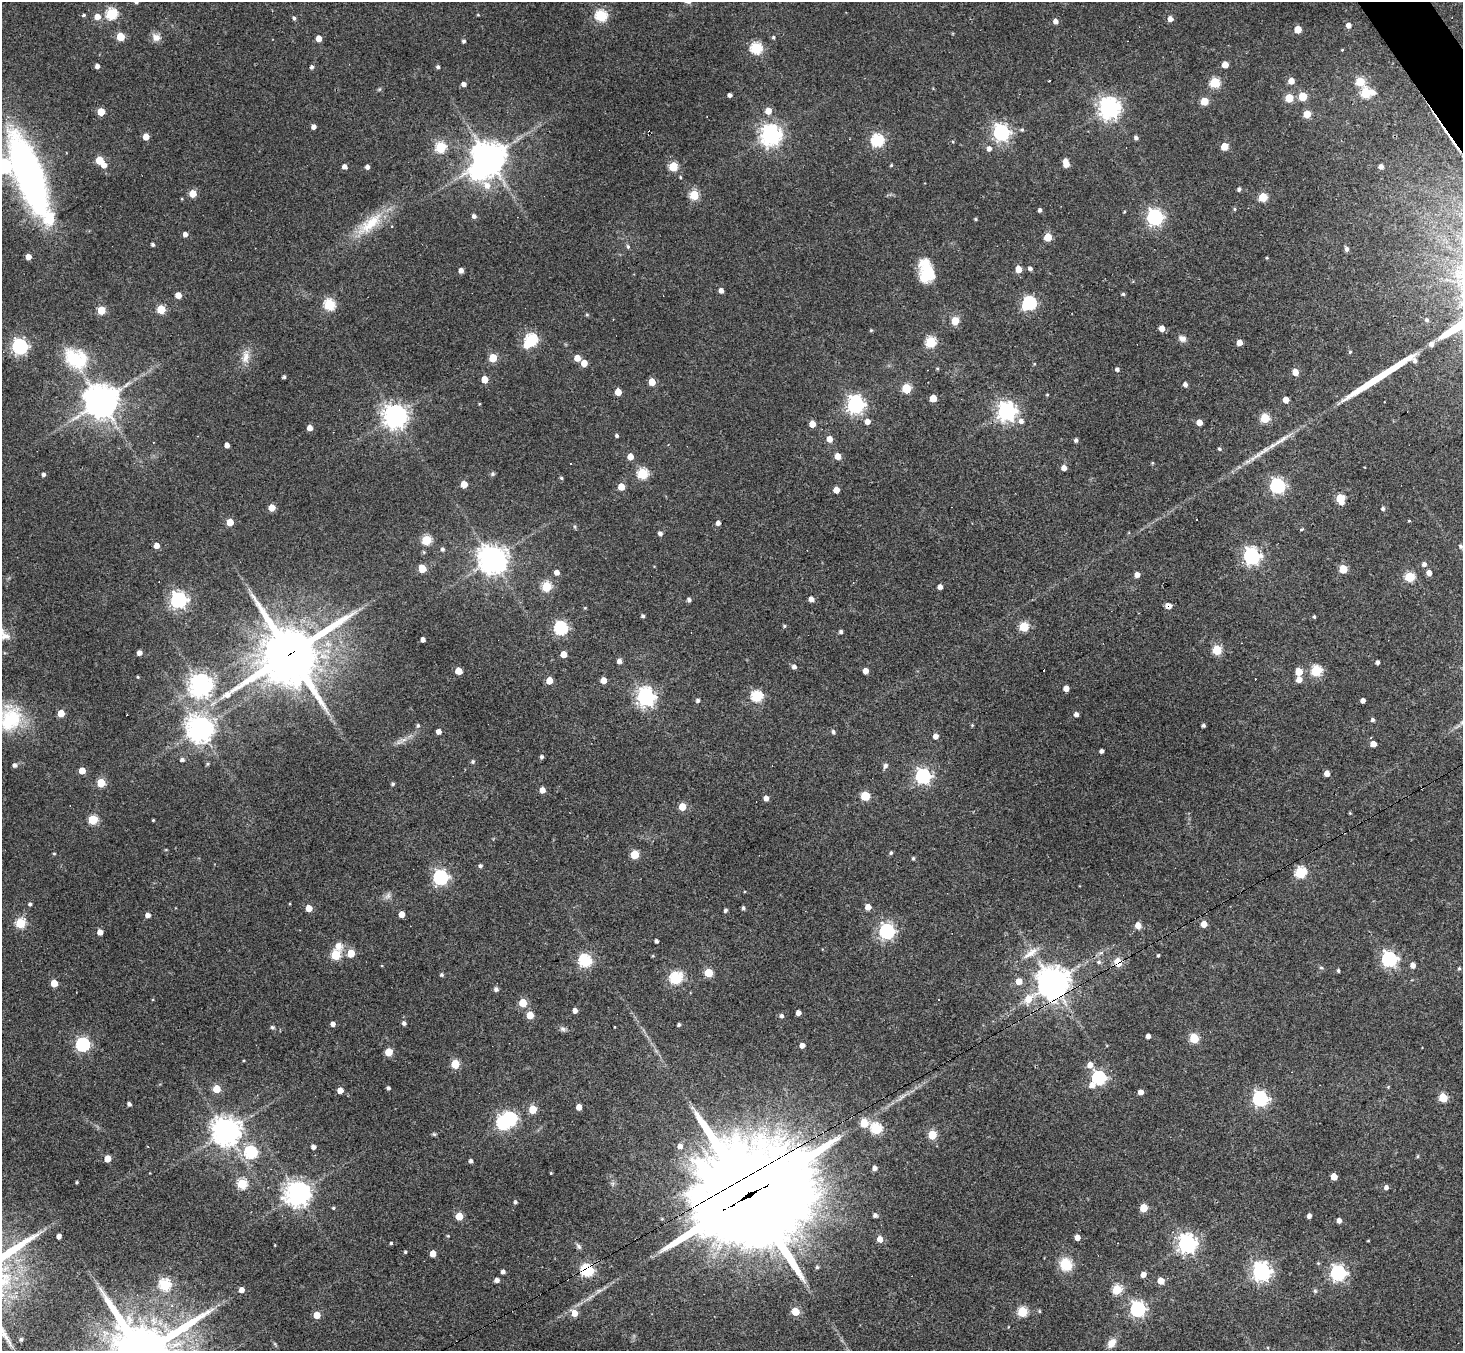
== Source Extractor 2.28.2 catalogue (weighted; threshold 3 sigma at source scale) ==
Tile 10 of 4 x 4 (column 2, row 3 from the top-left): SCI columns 1463-2923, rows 1639-2987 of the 5846 x 5838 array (HDU 1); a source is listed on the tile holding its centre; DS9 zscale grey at full resolution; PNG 1465 x 1353 px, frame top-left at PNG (2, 2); no overlay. Shown black and unused: <1% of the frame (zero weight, under 3 of 4 exposures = <1% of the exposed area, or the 3 px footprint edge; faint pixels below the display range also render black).
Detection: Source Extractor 2.28.2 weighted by HDU 2 'WHT'; one run over the whole footprint, this tile lists its part. Background 0.0765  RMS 0.0058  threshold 0.026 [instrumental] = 3 sigma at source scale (4.5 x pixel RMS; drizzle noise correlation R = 1.50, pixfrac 1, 0.05/0.05 arcsec/px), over >= 5 px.
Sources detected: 397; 1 too faint to see at this stretch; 3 inside a brighter object's white glare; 9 cosmic-ray / hot-pixel residue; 2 long thin detections or spike segments (spike, bleed or trail) — not listed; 3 inside a brighter listed object's ellipse — not listed separately; the other 379 listed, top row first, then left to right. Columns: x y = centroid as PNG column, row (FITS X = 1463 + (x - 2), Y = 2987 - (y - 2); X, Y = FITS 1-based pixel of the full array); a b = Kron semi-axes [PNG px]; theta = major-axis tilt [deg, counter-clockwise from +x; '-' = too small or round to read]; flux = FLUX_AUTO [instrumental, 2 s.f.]
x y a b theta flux
136 2 4 4 - 1.2
111 14 6 5 - 56
84 15 5 4 - 0.86
478 15 3 3 - 0.44
601 15 5 5 - 62
97 17 5 5 - 5.7
294 18 4 4 - 1.1
1170 19 5 5 - 3.4
1056 21 5 5 - 2.9
1348 25 5 5 - 3.7
1298 29 5 5 - 11
120 36 5 5 - 19
156 37 12 10 -34 3.7
773 37 5 4 - 0.9
319 38 4 4 - 5.9
464 41 4 4 - 1.1
756 48 5 5 - 64
1342 50 4 3 - 0.52
1225 65 5 5 - 7.7
97 66 4 4 - 2.4
312 67 5 4 - 1.4
438 67 4 4 - 1.3
1049 81 3 2 - 0.9
1291 81 5 5 - 6.6
1360 81 5 5 - 25
1215 82 5 5 - 38
464 84 4 4 - 2.5
1372 92 7 6 - 3.2
1366 93 6 5 - 41
730 95 4 4 - 1.7
1303 96 5 5 - 20
1289 98 5 5 - 19
1204 101 5 5 - 14
1109 108 7 7 - 400
768 111 5 5 - 7.1
101 112 5 5 - 11
1307 114 5 5 - 13
313 127 4 4 - 2.8
1022 130 5 5 - 0.86
1001 133 7 6 - 200
771 135 7 7 - 390
146 137 5 4 - 6.7
1136 138 5 4 - 1.6
877 140 6 6 - 81
1224 146 5 5 - 12
441 147 5 5 - 46
989 149 6 5 - 2.5
488 158 10 10 - 1000
99 160 5 5 - 17
1066 163 7 5 -79 8.4
104 165 5 4 - 4.2
891 165 4 3 - 0.67
673 166 5 5 - 28
344 167 5 4 - 2.9
367 167 4 4 - 2.4
1381 167 4 4 - 2.6
29 174 72 23 -69 250
680 177 3 3 - 0.56
487 185 11 8 -47 5.7
1239 189 4 4 - 1.3
193 193 5 5 - 13
694 195 5 5 - 29
1263 197 5 5 - 25
1234 209 4 4 - 0.73
1040 210 4 3 - 1.4
1124 212 4 3 - 0.51
474 216 5 5 - 2
1155 217 6 6 - 180
976 219 4 3 - 0.68
370 224 46 15 40 22
185 234 4 4 - 2.9
1048 237 5 5 - 18
153 244 4 3 - 1.3
628 247 6 4 -76 1.1
1346 249 5 4 - 2
28 257 4 4 - 5
1267 258 4 3 - 0.5
1030 268 5 4 - 1.6
1018 269 5 4 - 7.9
461 270 4 4 - 3.4
926 271 22 13 -79 22
721 291 5 4 - 3.1
1123 294 4 4 - 0.79
178 295 5 4 - 6.1
1029 303 7 6 - 98
329 304 6 5 - 52
161 309 5 5 - 25
101 310 5 5 - 18
587 314 5 3 - 0.63
1427 320 5 4 - 1
955 321 5 5 - 12
1162 328 4 4 - 5.1
871 330 4 3 - 0.65
1182 339 9 7 -23 3.1
531 340 6 6 - 78
931 342 5 5 - 49
1239 343 4 4 - 5.6
1431 344 6 6 - 2.5
527 345 6 5 - 5.7
20 346 6 6 - 170
1350 352 4 4 - 0.7
246 357 19 10 79 5.8
493 358 5 5 - 19
577 358 5 5 - 7.7
76 359 33 25 -34 31
1415 360 6 5 - 2
584 363 5 4 - 8.4
1034 364 4 3 - 0.45
937 368 4 4 - 0.63
1117 369 4 4 - 1.7
1295 372 5 5 - 7
284 377 4 3 - 1
485 379 5 5 - 8.9
652 382 5 4 - 11
1185 384 5 4 - 2
906 388 5 5 - 29
618 392 5 4 - 9.7
1047 395 4 3 - 0.61
933 398 5 5 - 11
1286 400 5 4 - 5.4
101 401 11 10 - 990
479 404 3 3 - 0.49
855 405 7 6 - 220
1006 411 7 7 - 310
395 416 7 7 - 540
1265 418 5 5 - 29
867 421 5 5 - 3.9
1021 421 6 6 - 2.6
1199 422 5 4 - 5.8
812 424 5 5 - 7.2
309 428 4 4 - 4.4
617 436 4 3 - 1.1
829 439 5 5 - 5.4
1076 440 4 4 - 1.5
1280 440 32 6 34 6.7
227 445 4 4 - 3.3
1219 449 4 4 - 0.81
630 456 5 4 - 6.2
838 456 5 5 - 6.7
1152 463 5 3 - 0.54
1064 468 5 5 - 3.9
642 473 5 5 - 48
43 474 4 4 - 1.6
493 474 6 5 - 1
561 478 4 4 - 0.86
464 484 5 5 - 9.6
1277 486 6 6 - 150
621 487 5 5 - 10
836 490 5 4 - 6.7
1340 499 6 5 - 25
272 508 5 5 - 8.5
1383 509 4 4 - 1.2
1196 519 3 3 - 8.4
1409 521 3 3 - 0.58
230 522 5 5 - 11
718 523 4 4 - 2.4
575 527 6 4 -72 0.74
1301 529 3 3 - 2.3
660 533 5 4 - 1.9
426 540 5 5 - 35
156 545 4 4 - 6.2
1461 546 7 6 - 1.7
442 549 5 4 - 1.4
424 552 5 5 - 0.74
1251 556 6 6 - 230
492 559 9 9 - 630
1424 564 6 5 - 1.9
422 568 5 5 - 15
1343 569 5 5 - 18
557 572 4 4 - 3.7
1429 573 5 5 - 3.9
1137 575 4 4 - 3.9
1410 577 5 5 - 38
546 587 5 5 - 37
940 587 4 4 - 2.9
811 599 4 4 - 3.4
178 600 6 6 - 200
689 600 5 4 - 1.8
1168 606 6 6 - 4.2
585 608 4 4 - 0.54
643 616 4 4 - 1.3
1314 616 4 3 - 0.91
784 626 5 4 - 0.74
1024 627 5 5 - 32
561 628 6 6 - 100
841 632 4 4 - 1.5
5 636 16 10 6 5.1
423 639 4 4 - 2.6
1217 650 5 5 - 32
139 653 4 4 - 3
290 654 22 19 37 3300
564 654 5 4 - 8.1
619 661 5 5 - 2.7
1378 662 4 4 - 2
794 667 5 5 - 2
458 671 5 5 - 10
865 671 5 4 - 5.1
1316 671 5 5 - 50
1299 672 5 5 - 11
138 677 3 2 - 0.65
549 680 5 5 - 10
603 680 5 4 - 6.4
1299 680 5 5 - 5.5
201 685 7 7 - 510
1066 688 5 4 - 3.9
757 696 5 5 - 65
646 697 7 6 - 270
698 700 4 4 - 1.5
1363 700 4 4 - 2.5
61 713 5 5 - 11
1076 714 4 4 - 2.3
10 719 36 29 59 37
1373 720 4 4 - 1.3
972 725 5 4 - 0.55
1203 725 3 3 - 1.1
418 726 5 5 - 1.2
200 729 9 9 - 520
438 732 4 4 - 3.6
833 732 5 4 - 1.4
935 736 5 4 - 3.7
404 740 11 5 22 2.9
1373 744 5 4 - 4.9
1101 751 4 4 - 1.8
542 757 4 4 - 1.3
182 760 5 4 - 1.6
473 761 5 5 - 0.93
208 764 5 4 - 0.74
15 765 5 5 - 1.8
885 765 7 5 68 1.7
82 771 5 4 - 8.4
1327 773 4 4 - 4.5
923 776 6 6 - 150
101 783 5 5 - 23
393 784 4 4 - 1.1
542 790 4 4 - 5.1
865 796 6 5 - 26
766 798 5 4 - 3.5
682 807 5 5 - 13
1350 813 4 3 - 0.51
93 820 5 5 - 32
153 820 3 2 - 0.46
891 853 4 4 - 0.95
54 854 4 3 - 0.62
635 855 5 5 - 22
913 858 4 4 - 1
480 866 4 4 - 1.3
1300 872 6 5 - 58
440 877 6 6 - 150
388 896 10 7 55 2.2
30 904 4 4 - 1.1
868 907 5 5 - 5.9
309 908 5 4 - 8.4
743 908 4 3 - 1.3
725 910 4 4 - 1.3
402 914 5 4 - 5.8
148 915 4 4 - 3.2
20 923 5 5 - 37
1204 924 5 4 - 7.1
1138 925 5 5 - 6.7
887 931 6 6 - 160
100 932 4 4 - 5
656 941 4 3 - 1.6
338 946 12 10 -36 4.8
351 953 5 5 - 16
1031 953 24 8 36 6.7
1101 953 6 4 19 1.1
336 955 5 5 - 34
1158 955 3 3 - 0.81
653 956 5 3 - 0.52
1389 959 6 6 - 160
585 961 6 6 - 80
1099 962 6 6 - 1.3
1118 962 6 5 - 13
1413 965 5 4 - 3.4
382 966 4 3 - 0.39
1321 968 6 4 -2 0.71
1459 968 4 4 - 0.85
1338 970 4 3 - 1.1
708 973 5 5 - 24
442 975 4 4 - 1.1
675 978 6 6 - 72
1019 981 5 5 - 5.9
54 983 5 5 - 12
1053 983 10 9 - 1000
496 989 5 5 - 1.7
1028 999 11 7 44 10
523 1003 5 5 - 19
575 1011 4 4 - 3.2
798 1013 4 4 - 3
530 1015 5 5 - 13
781 1016 5 4 - 1.6
404 1023 5 4 - 1.7
333 1024 4 4 - 2.6
679 1025 4 3 - 1.2
272 1027 6 5 - 1
614 1027 3 2 - 0.33
563 1029 9 6 -21 1.6
1148 1036 4 4 - 2.7
1194 1038 5 5 - 31
83 1045 6 6 - 110
802 1045 4 4 - 3.5
389 1052 5 5 - 18
244 1061 4 3 - 0.47
455 1064 5 5 - 24
1090 1065 6 6 - 4.8
1099 1078 6 6 - 110
1092 1085 7 6 - 3.1
1388 1087 5 4 - 0.51
388 1088 4 3 - 1.4
216 1089 5 5 - 16
340 1090 4 4 - 6.1
1141 1092 4 4 - 4.3
1443 1098 5 5 - 26
1260 1099 6 6 - 160
129 1104 4 4 - 1.9
579 1107 5 4 - 5.3
533 1109 5 5 - 17
503 1123 6 5 - 98
864 1123 5 5 - 19
876 1129 6 5 - 58
226 1132 9 9 - 640
434 1134 5 5 - 0.86
932 1135 5 5 - 23
799 1145 9 6 -24 4.3
680 1146 6 6 - 3
313 1147 4 4 - 2.5
250 1152 6 6 - 68
1417 1156 5 4 - 0.71
107 1158 5 4 - 9.9
471 1161 4 4 - 1.8
874 1168 4 4 - 2.6
551 1173 3 3 - 0.55
1334 1177 5 5 - 8.3
77 1182 3 3 - 0.72
242 1184 5 5 - 42
1386 1187 5 4 - 2.3
298 1194 8 8 - 590
747 1195 46 36 26 13000
515 1202 4 4 - 1.1
333 1208 4 3 - 0.83
1143 1208 5 5 - 17
875 1215 4 4 - 1.6
459 1216 5 5 - 15
1309 1216 4 4 - 2.6
1339 1220 4 4 - 3.2
59 1236 4 4 - 3
448 1236 4 4 - 0.54
1077 1237 4 4 - 4.9
880 1239 5 5 - 5.3
391 1243 3 3 - 0.73
1187 1243 7 7 - 310
275 1245 3 2 - 0.4
578 1246 10 5 -57 1.5
405 1252 3 3 - 0.86
433 1254 5 4 - 8.2
1318 1263 5 4 - 0.67
1066 1264 15 13 -48 13
817 1267 4 4 - 0.82
587 1270 7 5 -13 86
1261 1271 7 7 - 290
503 1272 4 4 - 2
1338 1273 6 6 - 160
1143 1275 5 4 - 3.9
497 1280 4 4 - 2.7
1161 1281 5 5 - 9.2
165 1285 6 6 - 58
1117 1289 5 5 - 36
241 1290 4 4 - 3.9
1315 1291 5 5 - 0.95
172 1306 6 4 -77 1.4
1137 1309 6 6 - 160
795 1311 5 5 - 17
1039 1311 4 4 - 0.7
1022 1312 5 5 - 38
574 1313 6 5 - 7.9
317 1315 5 5 - 11
21 1339 4 3 - 1.1
1112 1343 11 7 52 6
275 1344 6 4 -71 0.73
Overlapping masked pixels (flux is a lower limit): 7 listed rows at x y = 1168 606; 290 654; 1118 962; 1053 983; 799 1145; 747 1195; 587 1270
Isophote crosses this tile's border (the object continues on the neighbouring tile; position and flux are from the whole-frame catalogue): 4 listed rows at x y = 136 2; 1461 546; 5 636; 10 719